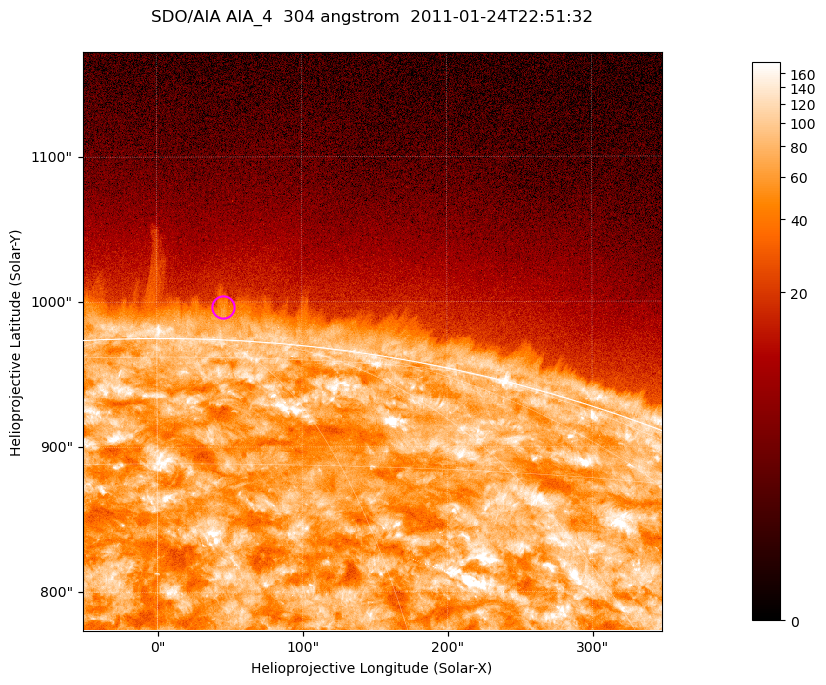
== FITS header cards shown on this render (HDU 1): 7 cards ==
TELESCOP= 'SDO/AIA '           / For AIA: SDO/AIA
INSTRUME= 'AIA_4   '           / For AIA: AIA_ATA1, AIA_ATA2, AIA_ATA3 or AIA_AT
WAVELNTH=                  304 / [angstrom] Wavelength
WAVEUNIT= 'angstrom'           / Wavelength unit: angstrom
DATE-OBS= '2011-01-24T22:51:32.125' / [ISO] Date when observation started; ISO 8
CTYPE1  = 'HPLN-TAN'           / CTYPE1; Typically HPLN
CTYPE2  = 'HPLT-TAN'           / CTYPE2; Typically HPLT

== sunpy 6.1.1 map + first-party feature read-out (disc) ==
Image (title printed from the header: SDO/AIA AIA_4  304 angstrom  2011-01-24T22:51:32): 665 x 665 px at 0.6 arcsec/px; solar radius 975 arcsec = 1625 px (partial field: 2.4% of the solar disc is inside the frame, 46% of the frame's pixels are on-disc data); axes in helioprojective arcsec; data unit not stated in the header (colour bar unlabelled)
Orientation: roll -0.132 deg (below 1 deg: not rotated)
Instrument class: DISC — disc imager (sunpy class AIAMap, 304 A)
Bright regions (active regions / flare kernels): reference = the on-disc median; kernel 5 px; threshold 5 sigma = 129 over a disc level ~71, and >= 1.15x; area >= 442 px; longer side >= 8 px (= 4.8 arcsec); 0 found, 0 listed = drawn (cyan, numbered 1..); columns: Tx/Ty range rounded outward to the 2 arcsec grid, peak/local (2 s.f.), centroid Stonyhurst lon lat
Off-limb structures (1.02-1.3 R_sun): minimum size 221 px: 3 found; the strongest spans PA ~355..0 deg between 1.02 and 1.04 R_sun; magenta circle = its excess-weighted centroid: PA ~355 deg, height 1.02 R_sun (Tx ~46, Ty ~996 arcsec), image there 2.2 x the reference